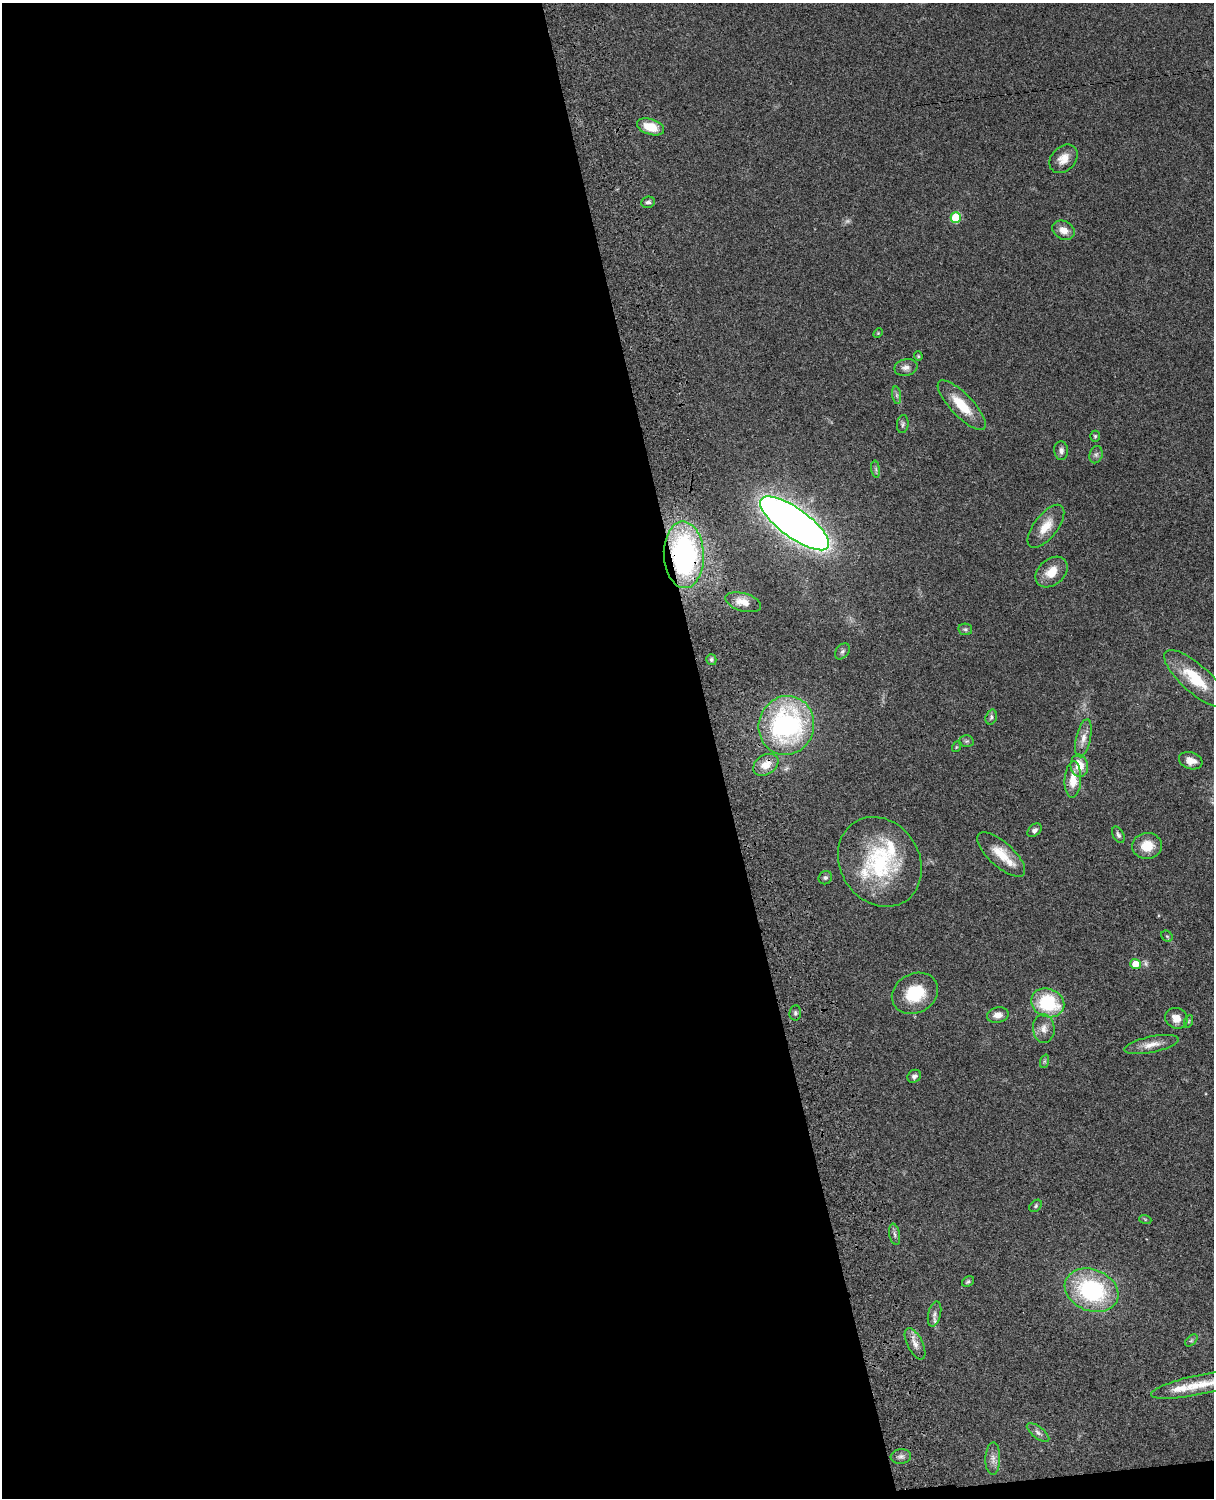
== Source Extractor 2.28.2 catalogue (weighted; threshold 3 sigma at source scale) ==
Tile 9 of 4 x 3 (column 1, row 3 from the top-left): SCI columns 122-1333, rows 277-1772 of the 5088 x 4926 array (HDU 1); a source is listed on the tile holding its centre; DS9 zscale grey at full resolution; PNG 1216 x 1500 px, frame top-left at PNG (2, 3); each listed source drawn as its Kron ellipse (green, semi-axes under 4 px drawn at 4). Shown black and unused: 60% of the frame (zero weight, under 3 of 4 exposures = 6% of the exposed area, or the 3 px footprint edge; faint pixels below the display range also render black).
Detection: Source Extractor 2.28.2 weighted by HDU 2 'WHT'; one run over the whole footprint, this tile lists its part. Background 0.09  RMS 0.0061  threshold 0.0276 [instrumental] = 3 sigma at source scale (4.5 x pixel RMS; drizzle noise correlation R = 1.50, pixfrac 1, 0.05/0.05 arcsec/px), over >= 5 px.
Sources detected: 67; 1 too faint to see at this stretch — neither listed nor drawn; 3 inside a brighter listed object's ellipse — not listed separately; the other 63 listed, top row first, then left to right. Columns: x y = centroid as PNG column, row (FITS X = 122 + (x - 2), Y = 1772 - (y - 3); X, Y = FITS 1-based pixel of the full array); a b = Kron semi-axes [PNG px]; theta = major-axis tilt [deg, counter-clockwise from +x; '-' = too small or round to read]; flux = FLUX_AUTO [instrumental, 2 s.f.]
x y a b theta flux
650 127 14 7 -18 12
1063 159 16 12 44 7
648 202 7 5 8 1.5
956 217 5 5 - 30
1064 230 12 9 -29 5.9
878 333 5 4 - 0.58
918 356 4 4 - 0.65
906 367 11 8 12 3.1
897 395 9 4 -82 1.4
962 405 33 11 -46 17
903 424 9 6 83 1.5
1095 436 5 4 - 0.84
1061 451 9 7 -85 2.3
1096 455 9 6 74 1.7
876 469 8 4 -81 1.2
795 523 41 14 -36 740
1046 526 26 12 52 10
684 555 33 20 -88 120
1051 572 18 13 41 9.5
743 602 18 9 -16 7.1
965 629 7 5 -11 1.1
842 651 9 6 50 1.5
711 660 5 5 - 1.2
1195 678 39 14 -42 25
991 717 8 5 73 1.4
786 725 30 27 73 110
1083 738 19 7 77 5.1
967 741 7 5 1 1.2
956 747 5 3 - 0.53
1191 761 12 8 -17 5.3
766 765 14 9 33 7.8
1079 766 11 8 -81 9.7
1073 780 18 8 86 9.3
1034 830 8 5 43 2
1118 835 9 5 -62 1.6
1147 846 15 13 6 12
1001 855 30 12 -42 14
880 862 47 39 -57 62
825 878 7 6 - 1.4
1167 936 6 5 - 0.89
1135 964 5 5 - 8.5
915 993 24 19 29 23
1048 1003 17 14 -22 38
795 1013 7 6 - 1.4
998 1015 11 7 11 4.3
1176 1018 11 10 - 6.6
1189 1021 6 4 71 0.91
1044 1029 14 11 -85 4.9
1151 1045 28 8 12 6.8
1045 1061 7 4 71 0.99
914 1076 7 6 - 2.1
1036 1206 7 5 44 1.1
1145 1219 6 4 -19 0.73
895 1234 11 5 -79 1.7
968 1282 6 4 30 1.2
1091 1290 27 20 -22 69
934 1314 13 6 77 2.4
1191 1340 7 4 44 1
915 1344 17 7 -63 4.5
1200 1385 50 10 12 15
1038 1432 13 5 -38 2.4
901 1457 10 7 5 2.2
993 1459 16 7 88 3.7
Overlapping masked pixels (flux is a lower limit): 2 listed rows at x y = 684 555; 766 765
Isophote crosses this tile's border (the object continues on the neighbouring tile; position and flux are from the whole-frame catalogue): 1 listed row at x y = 1200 1385